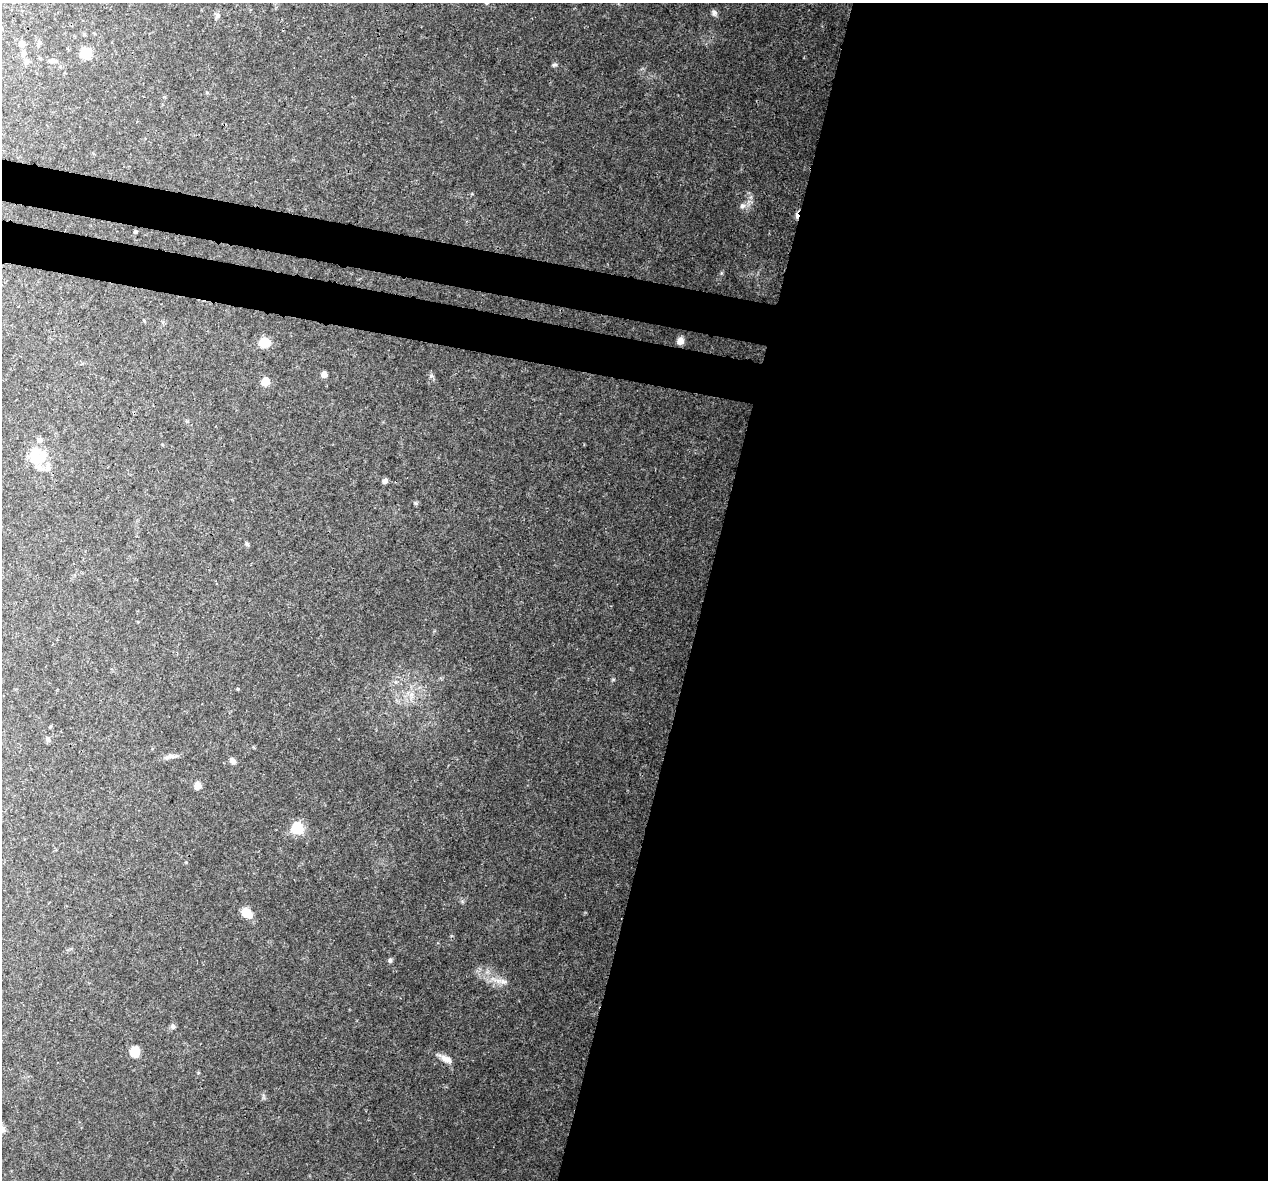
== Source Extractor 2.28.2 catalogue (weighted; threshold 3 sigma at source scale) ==
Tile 12 of 4 x 4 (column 4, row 3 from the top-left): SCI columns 3811-5076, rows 1457-2634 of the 5100 x 5330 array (HDU 1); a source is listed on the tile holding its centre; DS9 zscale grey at full resolution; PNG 1270 x 1182 px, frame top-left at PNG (2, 3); no overlay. Shown black and unused: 49% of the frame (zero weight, under 3 of 4 exposures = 5% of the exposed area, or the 3 px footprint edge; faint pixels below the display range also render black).
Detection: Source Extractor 2.28.2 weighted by HDU 2 'WHT'; one run over the whole footprint, this tile lists its part. Background 0.0316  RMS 0.0021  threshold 0.00955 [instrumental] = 3 sigma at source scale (4.5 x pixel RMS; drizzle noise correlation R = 1.50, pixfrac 1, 0.0396/0.0396 arcsec/px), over >= 5 px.
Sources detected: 38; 1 cosmic-ray / hot-pixel residue — not listed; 1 inside a brighter listed object's ellipse — not listed separately; the other 36 listed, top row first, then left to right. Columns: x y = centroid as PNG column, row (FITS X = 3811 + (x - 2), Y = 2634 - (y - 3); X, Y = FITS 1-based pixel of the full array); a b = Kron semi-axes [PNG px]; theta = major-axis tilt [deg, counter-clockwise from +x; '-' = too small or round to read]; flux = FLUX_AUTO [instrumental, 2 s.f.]
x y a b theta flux
486 3 6 5 - 0.33
714 13 8 7 - 0.59
217 16 8 6 59 0.54
39 43 7 6 - 0.52
22 44 7 6 - 1.1
86 53 7 7 - 11
23 54 9 6 43 0.57
26 61 8 7 - 0.66
52 61 12 5 2 0.67
554 65 6 5 - 0.43
742 206 8 7 - 0.91
135 232 5 3 - 0.21
680 341 7 6 - 1.4
264 343 8 7 - 5.3
324 374 5 5 - 1.4
432 376 6 4 -17 0.35
265 382 6 6 - 5.3
40 440 7 6 - 0.62
41 458 17 12 51 4.6
385 481 6 5 - 0.75
416 503 6 5 - 0.34
247 544 6 5 - 0.34
237 689 4 4 - 0.24
411 695 7 4 19 0.61
48 740 7 6 - 0.53
170 756 12 6 9 0.9
233 761 8 6 -49 0.84
197 785 7 7 - 1.5
297 828 6 6 - 20
246 913 11 8 -37 3.7
390 960 6 5 - 0.48
503 981 13 6 -10 1.2
173 1026 8 6 -89 0.49
135 1052 7 6 - 7.8
446 1059 16 8 -26 1.5
2 1130 10 7 78 0.87
Isophote crosses this tile's border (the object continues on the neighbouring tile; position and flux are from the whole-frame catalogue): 2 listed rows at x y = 486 3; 2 1130
Unlisted compact peaks at least as high as the median listed source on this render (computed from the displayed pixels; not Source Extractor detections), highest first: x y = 721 273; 613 680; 462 901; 198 1073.